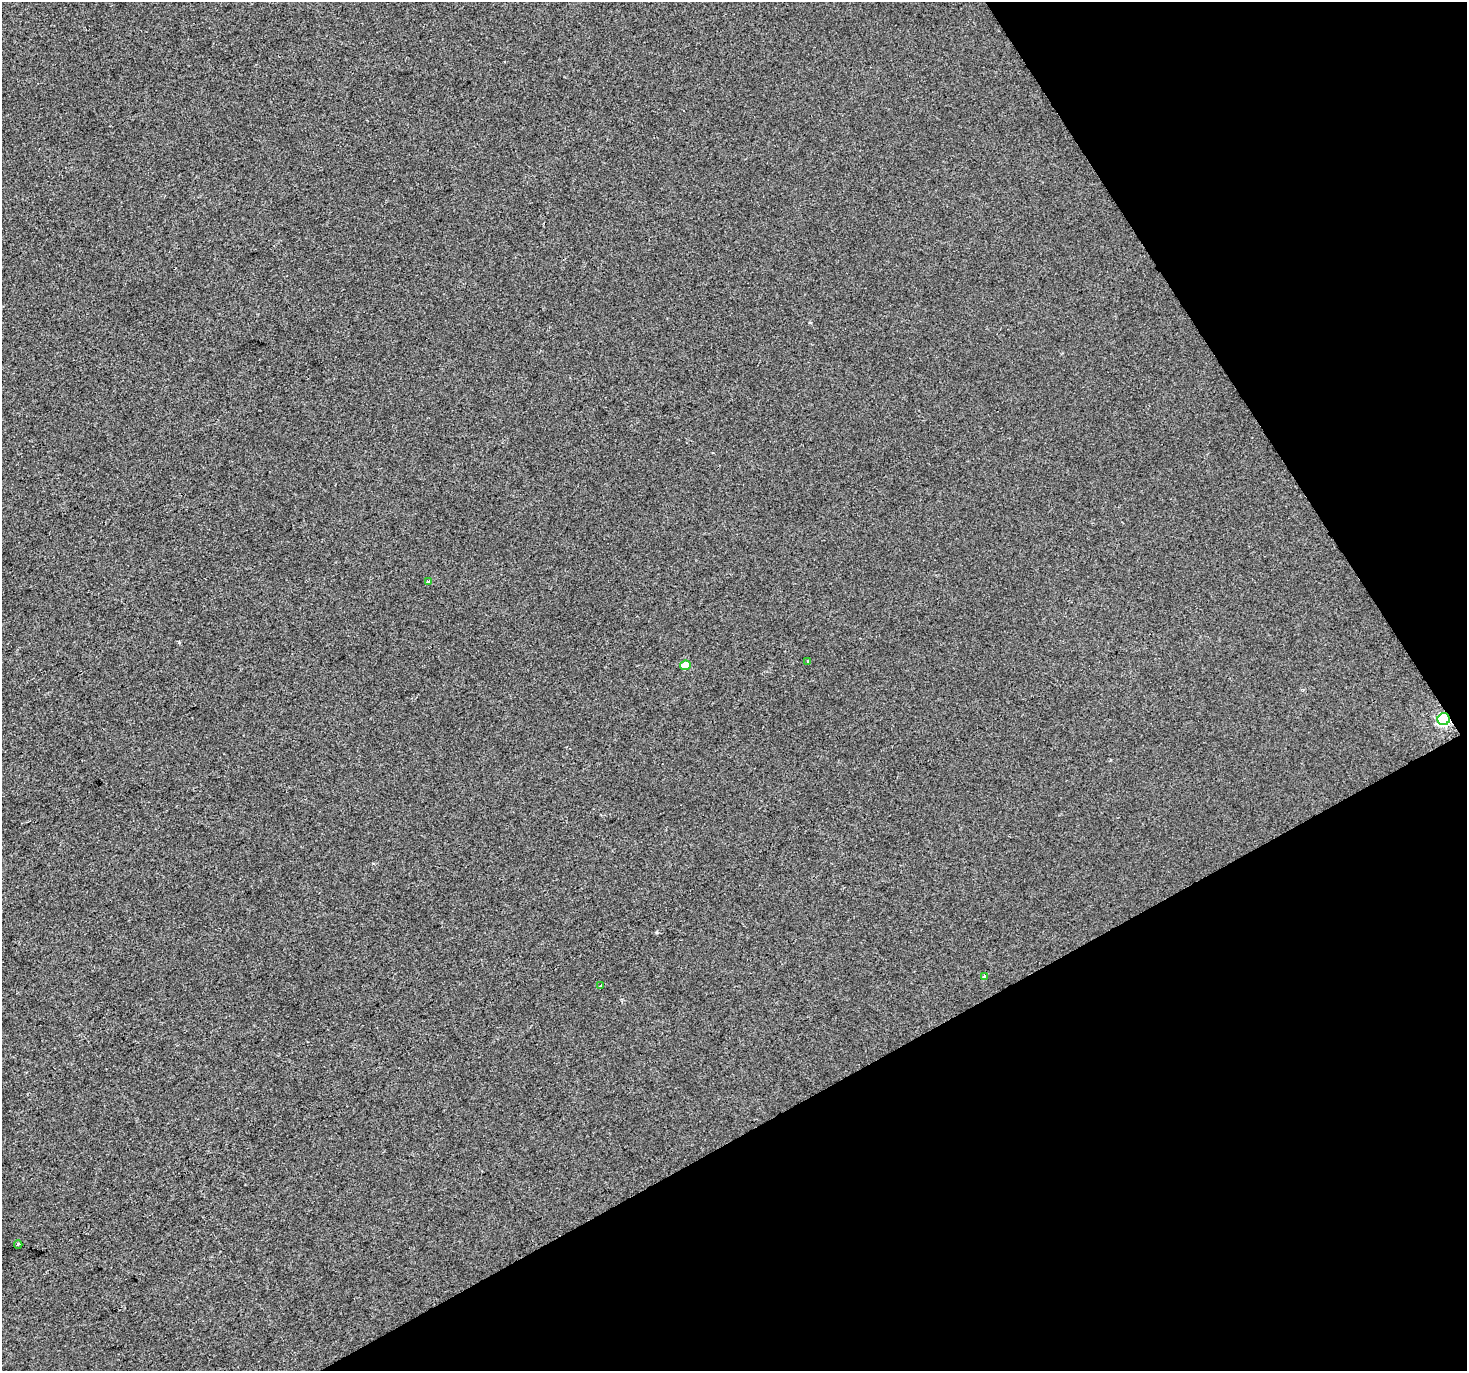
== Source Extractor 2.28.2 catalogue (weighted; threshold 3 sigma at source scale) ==
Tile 12 of 4 x 4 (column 4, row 3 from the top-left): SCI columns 4398-5862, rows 1545-2913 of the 5862 x 5765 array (HDU 1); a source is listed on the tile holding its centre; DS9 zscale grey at full resolution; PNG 1469 x 1373 px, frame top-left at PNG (2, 2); each listed source drawn as its Kron ellipse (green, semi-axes under 4 px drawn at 4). Shown black and unused: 27% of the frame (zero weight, under 2 of 3 exposures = <1% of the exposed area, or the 3 px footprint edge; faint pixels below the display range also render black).
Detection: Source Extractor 2.28.2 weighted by HDU 2 'WHT'; one run over the whole footprint, this tile lists its part. Background -8.44e-04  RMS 0.0056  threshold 0.025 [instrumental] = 3 sigma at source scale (4.5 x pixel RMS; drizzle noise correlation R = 1.50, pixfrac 1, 0.0396/0.0396 arcsec/px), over >= 5 px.
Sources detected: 7; all 7 listed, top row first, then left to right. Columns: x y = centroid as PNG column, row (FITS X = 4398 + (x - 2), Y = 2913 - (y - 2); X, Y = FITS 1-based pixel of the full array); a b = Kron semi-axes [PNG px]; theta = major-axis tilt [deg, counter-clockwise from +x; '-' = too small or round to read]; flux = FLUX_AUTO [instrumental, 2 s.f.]
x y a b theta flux
428 582 3 3 - 0.81
808 661 3 3 - 0.64
685 665 5 4 - 12
1444 719 6 6 - 95
984 976 4 3 - 1.7
600 986 4 3 - 0.51
18 1244 4 2 - 1
Overlapping masked pixels (flux is a lower limit): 1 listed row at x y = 1444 719